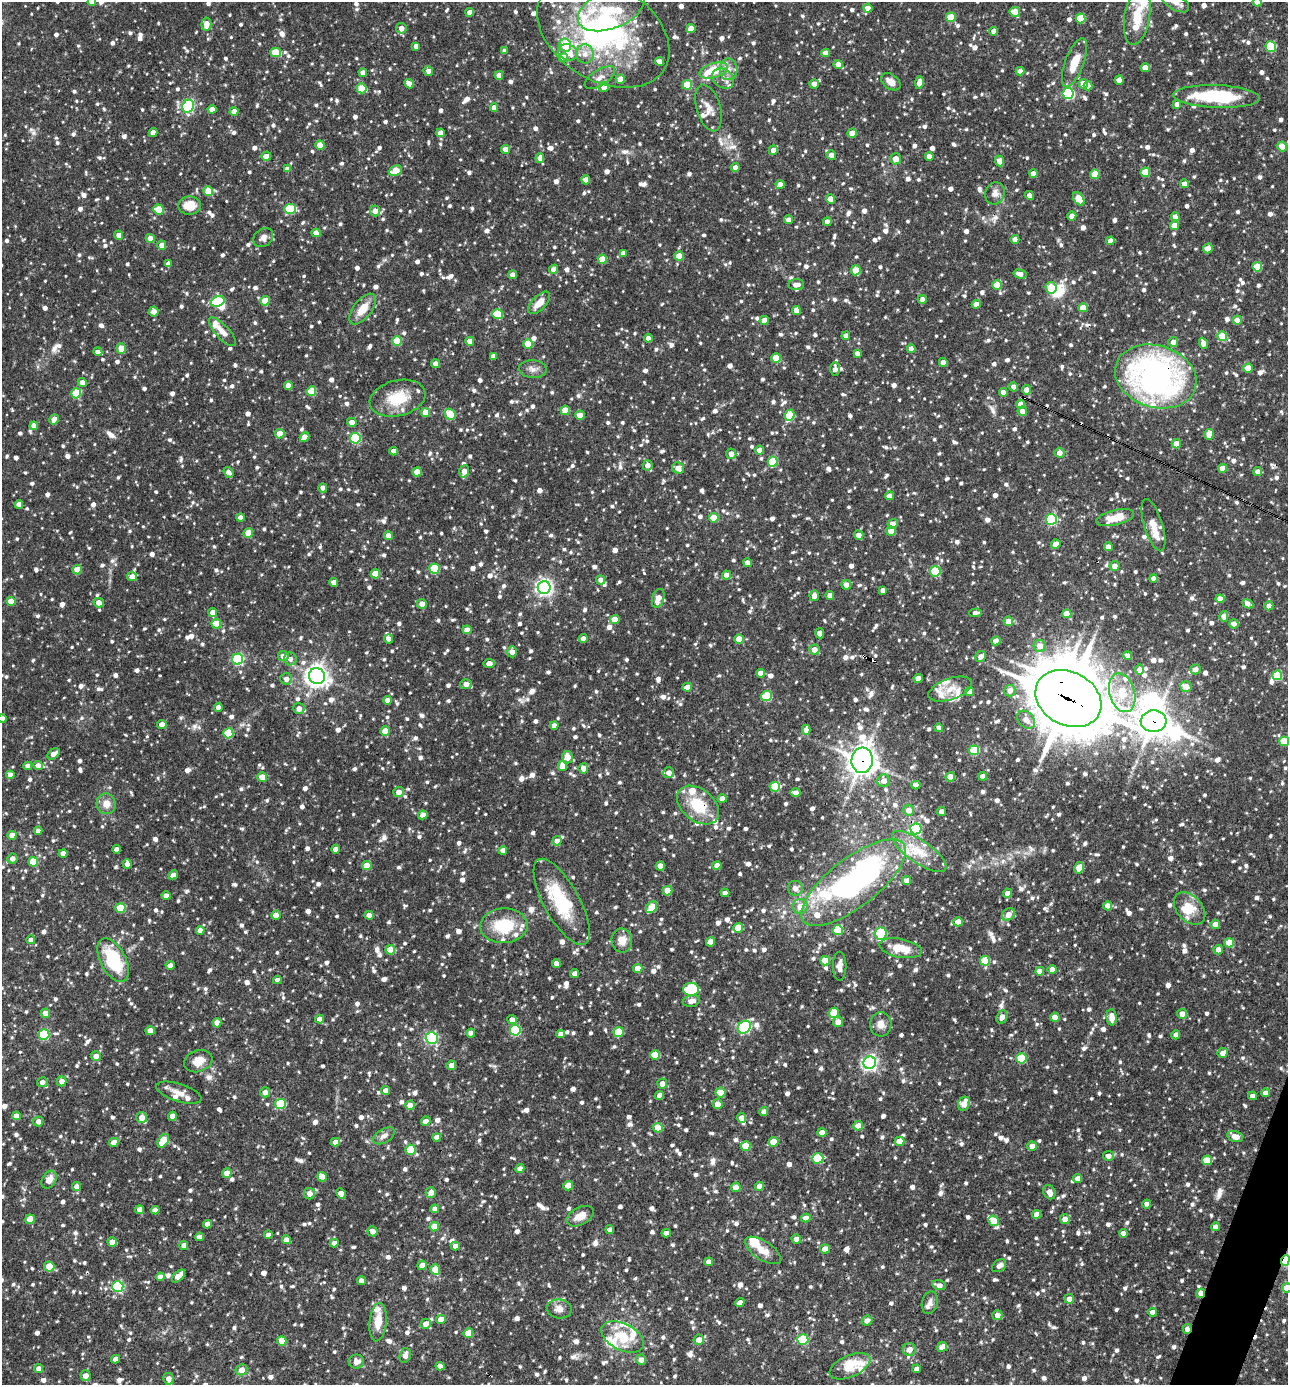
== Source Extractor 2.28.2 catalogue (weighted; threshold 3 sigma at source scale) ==
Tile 6 of 4 x 4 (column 2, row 2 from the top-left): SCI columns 1557-2842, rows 2769-4151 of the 5551 x 5537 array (HDU 1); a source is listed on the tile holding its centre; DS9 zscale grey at full resolution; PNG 1290 x 1387 px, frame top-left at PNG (2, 2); each listed source drawn as its Kron ellipse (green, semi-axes under 4 px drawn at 4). Shown black and unused: <1% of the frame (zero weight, under 3 of 4 exposures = <1% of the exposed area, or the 3 px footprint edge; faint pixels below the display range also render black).
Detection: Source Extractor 2.28.2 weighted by HDU 2 'WHT'; one run over the whole footprint, this tile lists its part. Background 0.0839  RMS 0.0039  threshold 0.0177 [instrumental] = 3 sigma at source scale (4.5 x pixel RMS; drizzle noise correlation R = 1.50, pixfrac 1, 0.05/0.05 arcsec/px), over >= 5 px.
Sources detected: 1853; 6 inside a brighter object's white glare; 7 cosmic-ray / hot-pixel residue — neither listed nor drawn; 60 inside a brighter listed object's ellipse — not listed separately; of the other 1780, all 500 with FLUX_AUTO >= 2.2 (the completeness limit of this list) listed and drawn (1280 fainter detections not listed), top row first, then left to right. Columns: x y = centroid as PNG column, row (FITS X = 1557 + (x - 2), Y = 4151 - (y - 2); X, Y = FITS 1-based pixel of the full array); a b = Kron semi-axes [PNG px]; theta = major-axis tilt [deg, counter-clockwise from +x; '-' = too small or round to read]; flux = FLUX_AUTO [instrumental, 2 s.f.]
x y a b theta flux
92 2 4 4 - 2.4
1175 2 16 7 -31 2.8
1257 2 4 4 - 6.2
868 8 4 4 - 4.2
611 9 35 19 23 15
470 12 4 4 - 3
1015 12 5 5 - 5.4
1137 16 29 12 81 11
951 17 5 5 - 11
1080 18 5 5 - 12
206 24 6 5 - 4.5
401 28 5 5 - 3
691 29 4 4 - 4.7
994 31 4 4 - 2.6
603 32 71 48 -31 97
565 45 6 6 - 13
416 46 4 4 - 2.7
1271 47 5 5 - 23
505 51 4 4 - 2.4
275 52 5 4 - 13
568 52 10 7 -22 5.7
825 53 4 4 - 2.3
585 54 9 9 - 3.2
563 58 4 4 - 6.3
660 61 4 4 - 2.6
1074 63 26 9 69 8.7
838 64 4 4 - 2.7
1145 68 4 4 - 4.5
729 69 11 9 -87 3.1
714 70 14 7 17 14
428 71 5 5 - 2.5
1020 71 4 4 - 2.5
363 73 4 4 - 2.9
499 75 4 4 - 3
600 78 17 8 32 2.9
620 79 4 4 - 5.1
723 79 12 9 -39 2.5
1119 80 4 4 - 3.1
891 82 11 7 -35 3.2
919 83 6 4 81 3
409 84 5 4 - 4.2
814 84 5 4 - 3.2
1083 84 5 4 - 6.4
687 85 5 5 - 12
1088 86 4 4 - 2.9
604 87 5 5 - 2.9
362 88 5 5 - 10
1068 94 5 5 - 38
1217 96 43 11 -2 31
1177 104 4 4 - 2.5
188 106 6 5 - 48
494 107 4 4 - 2.5
708 108 24 12 -73 4.6
212 109 4 4 - 3.2
234 111 4 4 - 3.2
153 132 4 4 - 3.1
440 133 4 4 - 3.7
852 133 5 4 - 4.5
320 145 4 4 - 5.2
1282 146 5 4 - 7.2
505 149 4 4 - 3.2
773 150 5 4 - 2.9
831 155 5 4 - 2.5
266 156 5 4 - 2.2
929 156 4 4 - 2.5
540 158 5 4 - 2.8
896 159 5 5 - 3.2
1000 161 5 4 - 3.7
735 167 4 4 - 3.5
287 169 4 4 - 2.6
395 171 7 5 24 9.1
1145 172 5 5 - 10
1033 174 4 4 - 3.1
1095 174 5 5 - 8.8
586 180 4 4 - 3.5
780 184 4 4 - 2.5
1184 184 4 4 - 2.9
208 191 5 5 - 8.7
995 193 11 9 66 2.5
1030 195 5 4 - 2.9
831 199 4 4 - 4.3
1079 199 7 4 -56 7.8
190 206 11 9 1 7.1
158 209 5 5 - 9.8
290 209 6 5 - 19
375 211 5 5 - 2.8
1072 216 4 4 - 3.1
1175 217 4 4 - 3
789 220 4 4 - 2.5
827 222 4 4 - 2.8
1174 226 4 4 - 4.3
316 233 4 4 - 3.9
119 235 4 4 - 2.8
150 238 4 4 - 3.3
263 238 11 8 39 2.2
1015 239 4 4 - 3.5
1110 241 4 4 - 3
162 245 4 4 - 3.4
1208 248 5 4 - 3.4
623 253 4 4 - 2.6
679 256 5 5 - 3.7
602 259 4 4 - 6.9
168 264 4 4 - 2.6
1257 267 5 5 - 9.2
554 269 4 4 - 3.4
856 270 5 5 - 5.8
1020 274 6 4 -15 3
513 275 4 4 - 3.5
796 285 8 5 2 2.6
997 285 5 4 - 7.7
1051 288 6 5 - 16
922 299 4 4 - 2.6
218 301 7 5 19 26
265 301 4 4 - 9
539 303 14 7 45 4.8
976 304 4 4 - 3
1083 308 4 4 - 6.9
362 309 18 9 52 6.2
796 310 4 4 - 4.6
154 312 5 5 - 3
497 314 5 5 - 16
764 320 4 4 - 3.5
1237 320 4 4 - 4.4
222 332 18 6 -47 3.6
846 336 4 4 - 2.6
1222 336 5 5 - 9.2
648 338 4 4 - 3
397 341 5 5 - 15
470 341 4 4 - 3.5
1173 342 5 5 - 2.8
1203 343 6 4 -70 3.2
528 344 5 4 - 9.8
121 348 5 4 - 5.8
911 349 4 4 - 3.3
98 352 4 4 - 2.7
857 353 4 4 - 2.2
493 356 4 4 - 2.2
776 358 5 4 - 7.9
943 362 4 4 - 2.3
435 364 4 4 - 2.7
1248 368 5 4 - 5.6
533 369 14 9 -4 2.4
835 369 7 4 90 2.5
1156 376 41 31 -17 130
82 382 4 4 - 2.8
288 386 4 4 - 4.4
1013 387 4 4 - 2.5
1026 390 4 4 - 3.1
311 391 5 5 - 14
1003 392 4 4 - 2.8
76 393 5 5 - 16
398 398 28 18 14 14
1021 404 4 4 - 3.5
565 410 4 4 - 6.7
1022 411 5 4 - 2.6
425 412 4 4 - 5.8
450 414 6 5 - 13
580 415 4 4 - 5.3
790 415 5 5 - 17
54 419 5 4 - 2.6
352 422 5 4 - 2.2
34 426 4 4 - 2.8
280 434 4 4 - 8.1
1209 434 5 4 - 4.1
304 437 5 4 - 3.7
355 438 5 5 - 30
1176 444 5 4 - 3.9
760 450 4 4 - 3.2
394 451 4 4 - 2.5
1059 453 5 5 - 2.7
731 454 5 5 - 3.1
773 462 5 5 - 17
647 465 5 5 - 2.4
678 468 6 5 - 3.4
1223 468 4 4 - 5.7
464 471 6 5 - 3.4
1258 471 4 4 - 2.5
228 472 6 4 -53 2.2
417 472 4 4 - 5.9
323 488 4 4 - 2.3
890 496 4 4 - 2.9
19 504 4 4 - 3
240 518 4 4 - 3
714 518 5 4 - 7.5
1115 518 19 7 14 7.5
1051 519 5 5 - 43
893 524 5 4 - 4.1
1153 525 27 9 -73 5.1
891 531 5 4 - 3
248 533 4 4 - 9.3
859 535 4 4 - 2.7
388 536 4 4 - 3.3
1056 544 5 4 - 2.8
1108 547 4 4 - 3.1
747 563 4 4 - 2.6
1115 566 5 5 - 2.9
434 569 5 5 - 17
77 570 4 4 - 6.1
935 571 5 5 - 24
375 574 5 4 - 9.5
727 575 4 4 - 4.2
132 576 5 4 - 3
1154 578 4 4 - 2.8
601 580 4 4 - 2.3
334 582 4 4 - 3.1
846 585 5 4 - 3.2
544 587 6 6 - 140
883 590 4 4 - 2.5
830 595 4 4 - 2.7
814 596 5 4 - 3
658 598 9 6 71 4.3
1220 599 4 4 - 3.7
11 601 4 4 - 6.1
99 603 5 4 - 3.7
422 604 5 5 - 2.9
1248 604 6 4 -25 3.2
1269 606 4 4 - 2.6
213 612 4 4 - 3.5
975 613 6 4 3 2.2
1067 614 4 4 - 6.3
1224 616 5 4 - 3.3
615 619 4 4 - 6.1
1008 621 5 4 - 5.1
216 624 5 4 - 9.8
1234 624 5 4 - 2.6
467 630 4 4 - 3.6
820 633 5 4 - 3.3
583 638 4 4 - 2.4
389 639 4 4 - 2.4
739 639 5 4 - 5.7
996 641 5 4 - 2.5
1040 646 6 6 - 4
814 650 5 5 - 3.4
512 652 5 5 - 3.2
283 656 5 5 - 2.5
981 656 6 5 - 2.8
1128 656 4 4 - 2.7
238 659 5 5 - 44
290 659 6 6 - 2.3
489 664 5 4 - 3.3
1140 669 5 5 - 2.5
1195 669 5 5 - 2.6
761 673 4 4 - 3.3
1277 675 5 5 - 18
317 676 8 7 - 280
918 678 4 4 - 3.8
286 679 6 5 - 2.4
466 684 5 5 - 2.9
1186 686 6 5 - 3.9
687 687 5 4 - 2.6
950 689 23 10 19 6.1
1010 690 6 5 - 3.2
969 692 4 4 - 3.2
1122 693 20 12 -73 8.5
766 696 5 5 - 20
1068 699 34 26 -28 2000
387 700 4 4 - 2.7
218 707 4 4 - 2.7
299 708 5 5 - 2.8
2 718 4 4 - 2.8
1026 720 10 7 -47 3.8
1154 721 13 10 3 510
162 724 5 4 - 3.3
554 725 4 4 - 2.7
939 728 4 4 - 2.5
806 730 5 4 - 2.9
385 731 4 4 - 6.2
228 733 5 5 - 15
1284 741 5 5 - 14
974 750 5 5 - 19
54 754 7 4 37 3.3
567 757 6 5 - 3.9
862 760 13 10 85 420
38 765 5 4 - 2.9
28 766 4 4 - 2.4
562 766 5 4 - 4.4
583 768 5 5 - 2.7
669 773 5 5 - 2.8
10 775 4 4 - 2.8
983 776 4 4 - 2.7
262 777 5 5 - 3.5
950 777 4 4 - 6.3
884 781 6 6 - 2.9
916 785 4 4 - 2.2
775 787 5 5 - 15
399 792 5 5 - 2.6
795 793 5 4 - 2.7
722 798 4 4 - 3.2
106 804 10 9 - 3.9
698 805 24 16 -38 15
909 810 5 5 - 3
941 812 4 4 - 2.9
423 815 5 4 - 2.8
916 829 5 5 - 44
38 831 4 4 - 2.8
12 835 4 4 - 4.3
557 841 5 4 - 2.6
116 849 4 4 - 2.3
336 849 4 4 - 3.5
503 850 4 4 - 2.6
919 851 32 11 -34 9.7
63 853 4 4 - 3.4
12 859 5 5 - 2.5
33 862 5 5 - 11
127 864 4 4 - 3.1
367 866 5 4 - 6.8
660 866 4 4 - 4.3
717 866 4 4 - 3.6
1079 868 6 5 - 6.4
173 875 5 4 - 2.9
907 881 4 4 - 2.6
853 883 63 24 38 110
795 888 7 7 - 2.3
668 891 5 4 - 7.6
725 893 4 4 - 2.4
1008 893 5 4 - 2.8
166 896 4 4 - 2.8
562 902 48 17 -61 24
1108 906 4 4 - 3.2
652 907 6 5 - 12
800 907 7 7 - 3.9
120 908 5 5 - 11
1190 908 19 12 -48 7.8
1009 914 7 5 47 3.7
276 915 4 4 - 4.7
369 915 4 4 - 2.6
958 922 4 4 - 5.3
1215 924 5 4 - 2.8
504 926 24 17 3 17
738 928 5 5 - 8.6
200 930 4 4 - 3.2
838 930 5 5 - 18
881 934 6 6 - 31
31 940 4 4 - 2.5
622 940 12 10 -78 4
710 942 4 4 - 5.2
1229 943 5 4 - 9.3
901 948 21 9 -10 9.2
390 950 5 4 - 6.7
1218 950 5 4 - 2.6
113 960 24 12 -61 22
825 961 5 4 - 7.3
985 961 5 5 - 13
556 964 4 4 - 3.2
170 966 4 4 - 2.8
840 966 14 6 89 2.3
638 968 4 4 - 5.5
1052 969 4 4 - 3.1
1040 971 4 4 - 3.8
575 974 4 4 - 3.1
277 980 4 4 - 2.5
691 989 7 6 - 15
691 1001 9 5 13 2.8
46 1013 5 4 - 3.8
834 1013 5 5 - 12
1182 1014 5 5 - 2.8
1002 1017 7 5 69 2.2
1055 1017 5 4 - 3.9
1112 1017 8 5 -86 4.4
320 1019 4 4 - 2.5
512 1020 5 4 - 2.9
838 1022 5 5 - 3.8
217 1023 4 4 - 3.2
881 1024 12 10 86 3.2
744 1027 7 5 44 52
515 1030 5 5 - 31
150 1031 4 4 - 3.9
618 1032 5 5 - 13
471 1033 4 4 - 3.2
561 1034 4 4 - 2.6
44 1035 5 5 - 28
1176 1035 5 4 - 2.2
432 1038 6 5 - 50
1223 1053 5 4 - 3.2
655 1055 5 5 - 10
96 1056 5 4 - 3
1021 1058 5 5 - 18
198 1061 14 11 20 5.1
870 1063 6 6 - 110
451 1065 5 4 - 2.8
62 1081 5 5 - 2.6
42 1082 5 5 - 2.5
662 1084 5 5 - 2.9
386 1090 4 4 - 2.7
265 1092 5 5 - 2.5
720 1092 5 5 - 8.2
179 1093 24 9 -17 4.1
1266 1093 4 4 - 2.7
660 1095 4 4 - 2.8
1253 1096 4 4 - 2.4
280 1104 5 5 - 21
717 1104 5 5 - 3.6
964 1104 7 5 66 4.7
410 1105 5 4 - 3.3
764 1111 4 4 - 2.6
16 1116 4 4 - 3
172 1116 4 4 - 2.6
142 1118 5 5 - 3.6
741 1118 5 4 - 2.7
426 1121 5 4 - 2.5
38 1122 5 5 - 2.4
858 1126 5 4 - 3
658 1128 5 5 - 9.8
822 1133 4 4 - 3.7
384 1136 12 7 31 2.3
437 1137 4 4 - 2.6
1235 1137 8 5 -15 3.6
163 1141 7 5 57 13
899 1141 5 4 - 6.4
114 1142 5 4 - 3.2
335 1142 5 4 - 2.8
773 1142 5 4 - 7.8
746 1146 5 5 - 10
1032 1146 4 4 - 2.9
410 1150 5 5 - 14
1108 1156 5 5 - 2.2
818 1158 5 5 - 22
1207 1160 5 4 - 8.2
520 1169 5 4 - 3.3
227 1173 5 5 - 2.9
322 1177 5 4 - 6.1
1078 1178 4 4 - 2.2
49 1180 9 7 59 3.6
76 1186 4 4 - 2.6
568 1186 5 4 - 7
759 1186 4 4 - 3.4
736 1187 5 4 - 3.1
431 1192 5 5 - 2.9
1049 1192 7 6 - 2.4
309 1194 5 5 - 2.6
341 1194 5 4 - 3.5
1147 1204 4 4 - 2.6
435 1209 4 4 - 2.4
140 1210 4 4 - 3.1
155 1210 4 4 - 2.8
1036 1214 4 4 - 2.8
580 1216 14 8 27 4.2
806 1218 4 4 - 2.9
30 1219 5 4 - 6.3
1065 1219 5 5 - 3.5
993 1221 5 5 - 6.8
207 1224 4 4 - 2.8
434 1227 5 4 - 5.8
1215 1227 4 4 - 2.8
610 1230 4 4 - 2.3
373 1231 5 5 - 2.4
666 1233 4 4 - 2.6
1123 1233 4 4 - 2.7
268 1235 4 4 - 2.6
199 1237 4 4 - 2.8
796 1239 5 4 - 2.6
286 1240 5 4 - 3.5
112 1242 4 4 - 3.6
334 1243 4 4 - 2.5
184 1245 4 4 - 3.2
455 1246 4 4 - 2.5
825 1249 5 4 - 3.6
763 1250 21 9 -33 5
1285 1260 5 4 - 29
709 1262 4 4 - 2.4
422 1265 5 4 - 3.9
49 1266 5 5 - 8.8
999 1266 8 5 38 2.2
435 1270 5 4 - 6.7
178 1276 8 4 43 5.7
160 1277 4 4 - 3
361 1281 4 4 - 2.6
939 1285 7 5 -15 2.2
118 1286 5 5 - 37
1287 1288 5 4 - 5.9
1201 1293 5 4 - 2.8
1069 1299 5 4 - 3
740 1303 5 4 - 2.6
930 1303 11 8 74 2.4
559 1309 12 9 -5 3.2
1152 1312 4 4 - 2.6
997 1315 5 5 - 2.7
441 1319 5 4 - 3.4
867 1321 5 5 - 2.7
378 1322 19 8 84 6.1
426 1324 5 5 - 3
1187 1329 5 4 - 2.8
468 1333 5 4 - 8.7
623 1337 23 13 -27 11
699 1340 5 5 - 3.5
803 1340 5 5 - 23
282 1341 5 4 - 5.9
942 1347 5 4 - 4.1
909 1350 6 6 - 3.1
405 1355 7 5 74 2.4
115 1359 4 4 - 2.5
641 1360 5 5 - 2.6
356 1362 7 7 - 3.1
440 1366 4 4 - 2.9
850 1366 22 10 24 14
39 1369 5 4 - 2.4
917 1369 4 4 - 2.4
241 1370 6 5 - 3.5
86 1376 5 5 - 3
168 1379 5 5 - 2.7
Overlapping masked pixels (flux is a lower limit): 10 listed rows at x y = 603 32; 1156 376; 1068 699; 1154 721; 862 760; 698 805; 853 883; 1285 1260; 1201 1293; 1187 1329
Isophote crosses this tile's border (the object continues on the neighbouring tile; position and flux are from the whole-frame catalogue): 8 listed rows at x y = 92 2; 1175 2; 1257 2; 603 32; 2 718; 1284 741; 1285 1260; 1287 1288